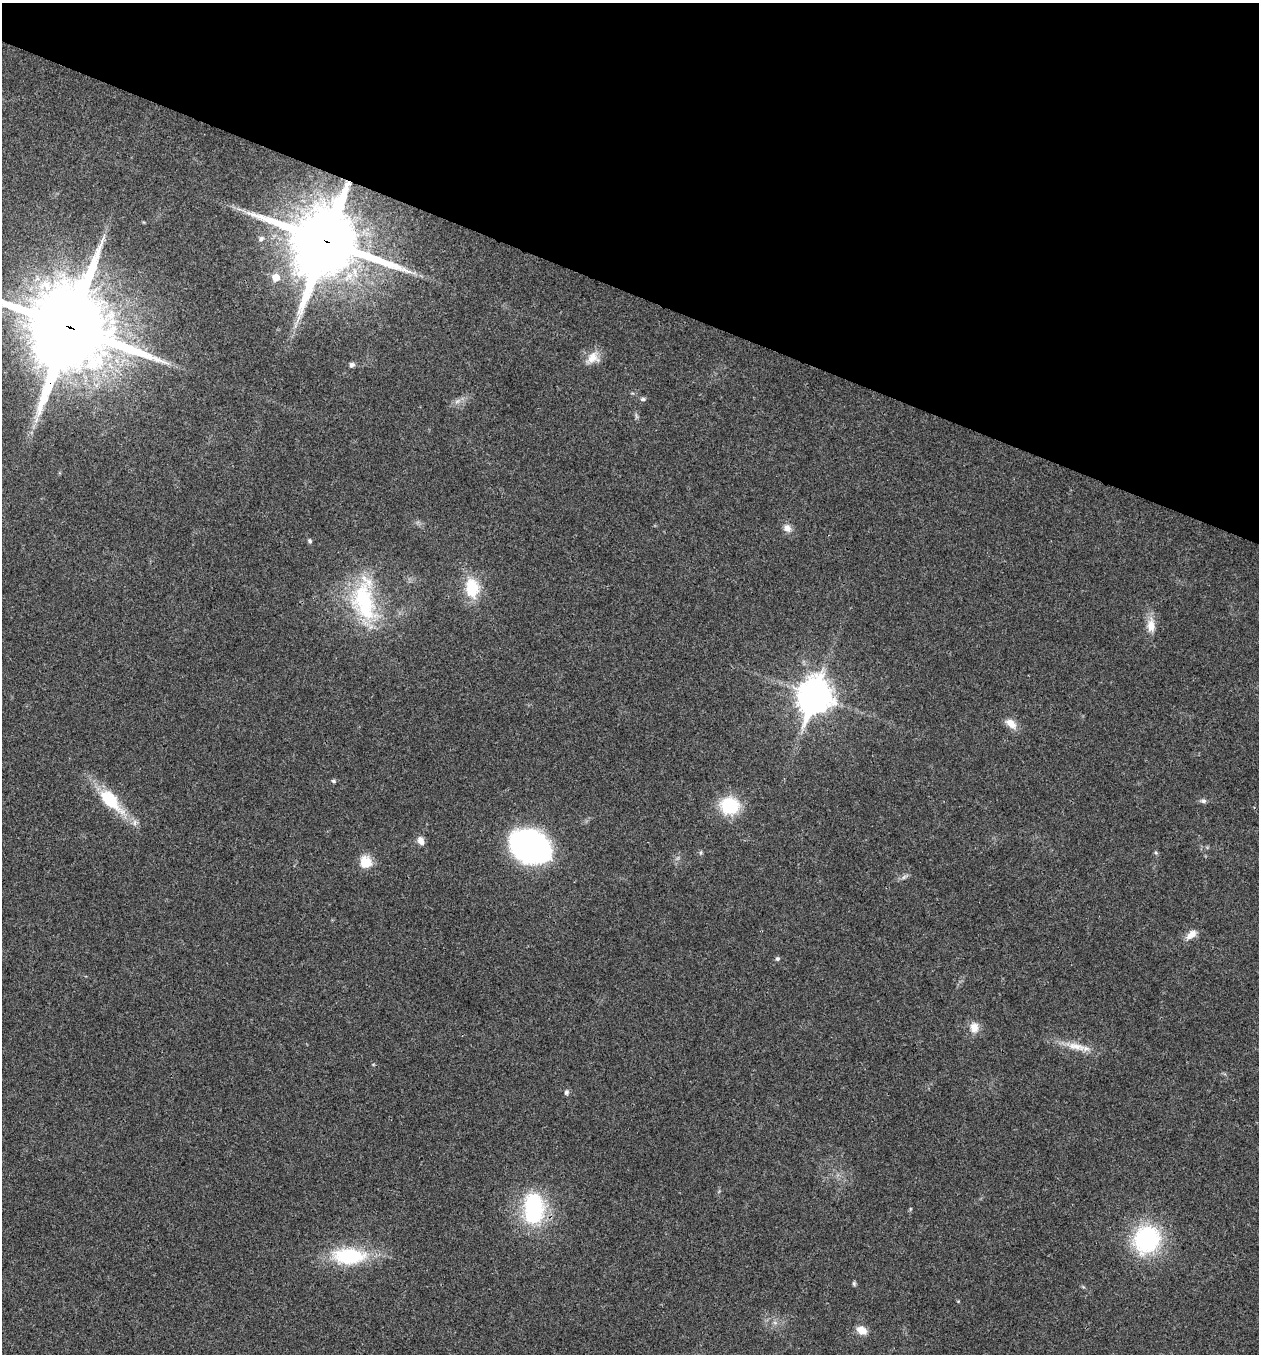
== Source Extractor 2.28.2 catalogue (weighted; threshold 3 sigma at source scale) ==
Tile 2 of 4 x 4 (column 2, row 1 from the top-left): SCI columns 1524-2780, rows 4060-5411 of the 5431 x 5417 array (HDU 1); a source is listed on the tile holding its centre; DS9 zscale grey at full resolution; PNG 1261 x 1356 px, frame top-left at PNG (2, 3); no overlay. Shown black and unused: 21% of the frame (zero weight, under 3 of 4 exposures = <1% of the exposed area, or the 3 px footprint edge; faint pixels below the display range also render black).
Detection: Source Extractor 2.28.2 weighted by HDU 2 'WHT'; one run over the whole footprint, this tile lists its part. Background 0.0216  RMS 0.004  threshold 0.0179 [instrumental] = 3 sigma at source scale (4.5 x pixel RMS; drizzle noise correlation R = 1.50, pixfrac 1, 0.05/0.05 arcsec/px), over >= 5 px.
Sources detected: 36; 1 too faint to see at this stretch — not listed; the other 35 listed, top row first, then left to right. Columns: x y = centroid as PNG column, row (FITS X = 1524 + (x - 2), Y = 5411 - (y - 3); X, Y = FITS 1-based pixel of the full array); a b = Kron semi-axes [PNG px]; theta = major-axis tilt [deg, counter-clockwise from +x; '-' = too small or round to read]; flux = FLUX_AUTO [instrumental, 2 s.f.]
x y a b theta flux
261 238 8 6 51 1.2
326 242 24 23 - 3100
276 277 7 7 - 5
70 328 29 27 78 4900
592 358 18 14 38 5.1
352 365 7 6 - 1.1
643 399 6 5 - 0.74
457 401 8 4 37 1.2
36 419 10 5 69 1.9
787 528 11 9 -54 2.5
310 541 6 5 - 0.73
472 588 23 16 -84 14
364 600 60 29 -85 40
1151 625 20 11 -88 4.8
815 696 13 11 70 670
1011 724 16 9 -41 4.1
333 781 6 4 -26 0.64
110 800 37 16 -45 18
1203 801 8 6 -3 1
730 805 18 16 -7 20
421 841 10 7 -68 2.5
530 846 35 25 -21 120
700 853 6 4 71 0.57
1156 853 6 4 -20 0.52
366 862 16 15 - 6.1
1191 934 14 8 38 3.5
777 959 5 5 - 0.79
974 1027 14 11 -88 4
1076 1046 30 10 -11 6.8
566 1092 7 6 - 0.93
534 1208 34 22 -89 40
1147 1239 26 23 55 49
349 1256 36 17 -1 30
854 1284 6 5 - 0.66
862 1330 12 8 -32 4.3
Overlapping masked pixels (flux is a lower limit): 2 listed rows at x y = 326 242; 70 328
Isophote crosses this tile's border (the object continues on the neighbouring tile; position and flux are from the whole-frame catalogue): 1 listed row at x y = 70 328